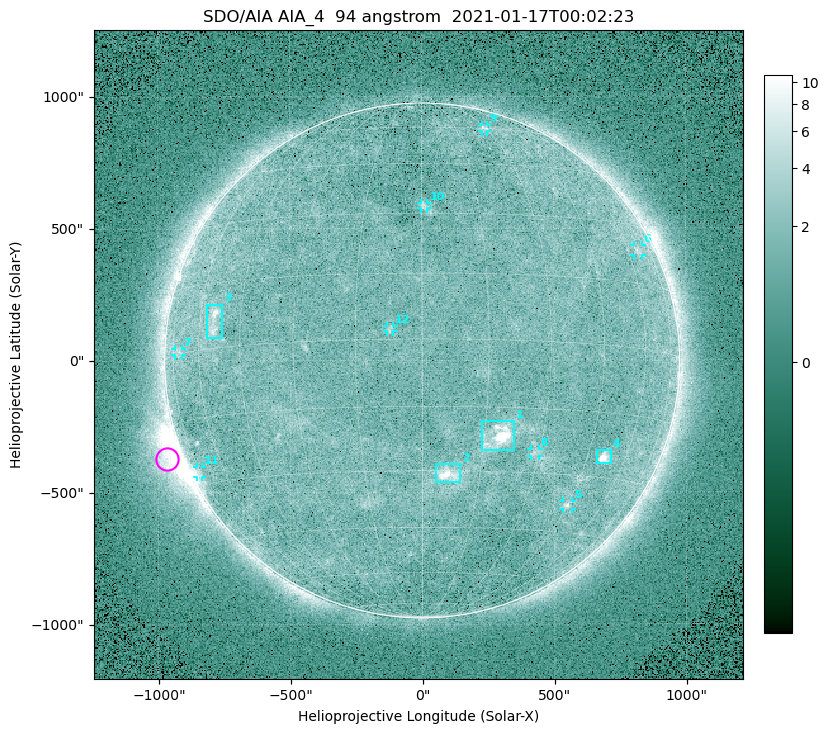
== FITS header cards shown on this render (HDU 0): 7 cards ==
TELESCOP= 'SDO/AIA '
INSTRUME= 'AIA_4   '
WAVELNTH=                   94
WAVEUNIT= 'angstrom'
DATE-OBS= '2021-01-17T00:02:23.12'
CTYPE1  = 'HPLN-TAN'
CTYPE2  = 'HPLT-TAN'

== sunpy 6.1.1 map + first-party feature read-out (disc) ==
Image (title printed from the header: SDO/AIA AIA_4  94 angstrom  2021-01-17T00:02:23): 512 x 512 px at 4.8 arcsec/px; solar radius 976 arcsec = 203 px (full disc in frame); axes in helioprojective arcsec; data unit not stated in the header (colour bar unlabelled)
Orientation: roll -0.138 deg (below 1 deg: not rotated)
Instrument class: DISC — disc imager (sunpy class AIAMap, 94 A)
Bright regions (active regions / flare kernels): reference = the median radial profile (limb darkening/brightening removed); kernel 5 px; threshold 5 sigma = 1.9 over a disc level ~1.65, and >= 1.15x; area >= 9 px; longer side >= 5 px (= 24 arcsec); searched inside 0.97 R_sun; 12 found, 12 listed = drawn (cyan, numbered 1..; 8 of them under ~33 arcsec drawn as corner ticks so the feature stays visible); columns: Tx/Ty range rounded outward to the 10 arcsec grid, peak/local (2 s.f.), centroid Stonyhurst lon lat
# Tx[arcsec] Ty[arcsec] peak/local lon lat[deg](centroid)
1 220..350 -340..-230 13 +19 -22
2 50..150 -460..-390 6.2 +7 -31
3 -820..-750 90..220 4.7 -54 +6
4 660..720 -390..-340 8.4 +51 -25
5 530..570 -570..-530 3.7 +45 -38
6 800..840 390..440 2.7 +66 +23
7 -940..-910 20..50 2.3 -71 +0
8 410..440 -360..-330 2.5 +29 -25
9 230..250 870..890 2.5 +29 +60
10 -10..20 570..600 2.5 +1 +32
11 -860..-830 -440..-400 2.7 -75 -27
12 -140..-110 110..130 2.8 -7 +2
Off-limb structures (1.02-1.3 R_sun): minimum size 50 px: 4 found; the strongest spans PA ~95..130 deg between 1.02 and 1.21 R_sun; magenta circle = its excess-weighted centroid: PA ~110 deg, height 1.06 R_sun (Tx ~-970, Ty ~-370 arcsec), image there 5.2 x the reference